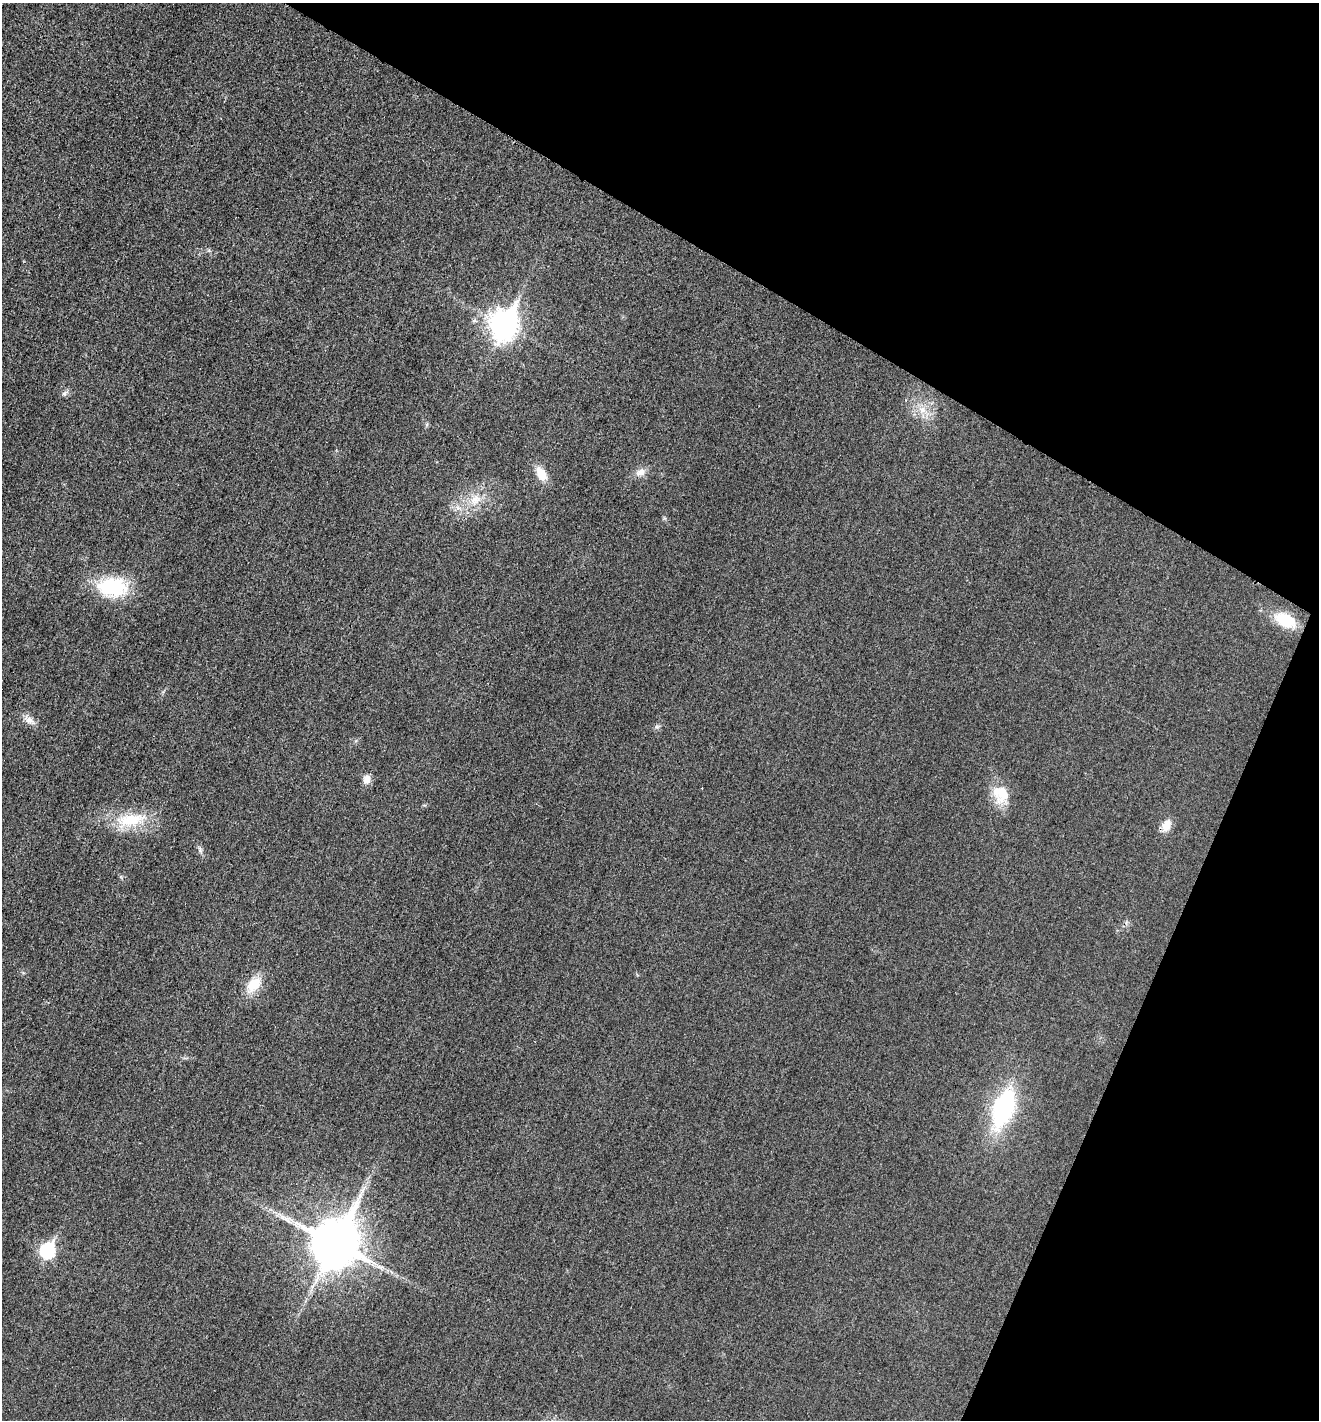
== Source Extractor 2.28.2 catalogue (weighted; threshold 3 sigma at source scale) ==
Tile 8 of 4 x 4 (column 4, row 2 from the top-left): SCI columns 4102-5418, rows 2853-4270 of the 5714 x 5701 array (HDU 1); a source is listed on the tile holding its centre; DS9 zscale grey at full resolution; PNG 1321 x 1422 px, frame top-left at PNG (2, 3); no overlay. Shown black and unused: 25% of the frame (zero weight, under 3 of 4 exposures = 1% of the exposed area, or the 3 px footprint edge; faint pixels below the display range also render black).
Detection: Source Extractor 2.28.2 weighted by HDU 2 'WHT'; one run over the whole footprint, this tile lists its part. Background 0.0273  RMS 0.0058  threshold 0.0263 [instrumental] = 3 sigma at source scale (4.5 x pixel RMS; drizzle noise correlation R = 1.50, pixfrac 1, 0.05/0.05 arcsec/px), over >= 5 px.
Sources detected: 21; all 21 listed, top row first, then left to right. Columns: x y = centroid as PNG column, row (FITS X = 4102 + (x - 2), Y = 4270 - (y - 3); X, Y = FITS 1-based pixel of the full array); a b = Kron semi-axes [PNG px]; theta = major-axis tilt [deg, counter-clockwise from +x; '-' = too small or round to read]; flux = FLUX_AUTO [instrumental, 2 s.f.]
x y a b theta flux
504 325 12 10 67 620
65 393 12 5 30 1.7
922 410 12 10 -78 6.3
640 472 14 10 19 4.5
541 474 17 10 -60 9.8
475 500 19 14 39 12
458 508 7 4 -18 1.8
112 587 38 24 -1 38
1285 620 22 13 -27 23
29 720 17 8 -33 4.5
657 727 7 4 1 1.1
367 779 12 9 84 4
1001 794 25 21 -77 16
131 820 48 18 9 26
1166 825 15 10 64 6.9
200 849 11 5 -73 1.9
254 985 25 15 49 13
1003 1108 43 20 70 76
287 1219 16 8 -45 4.9
335 1243 16 13 64 3100
48 1250 8 7 - 87
Unlisted compact peaks at least as high as the median listed source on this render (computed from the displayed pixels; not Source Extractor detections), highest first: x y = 664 518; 427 424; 209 250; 23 973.